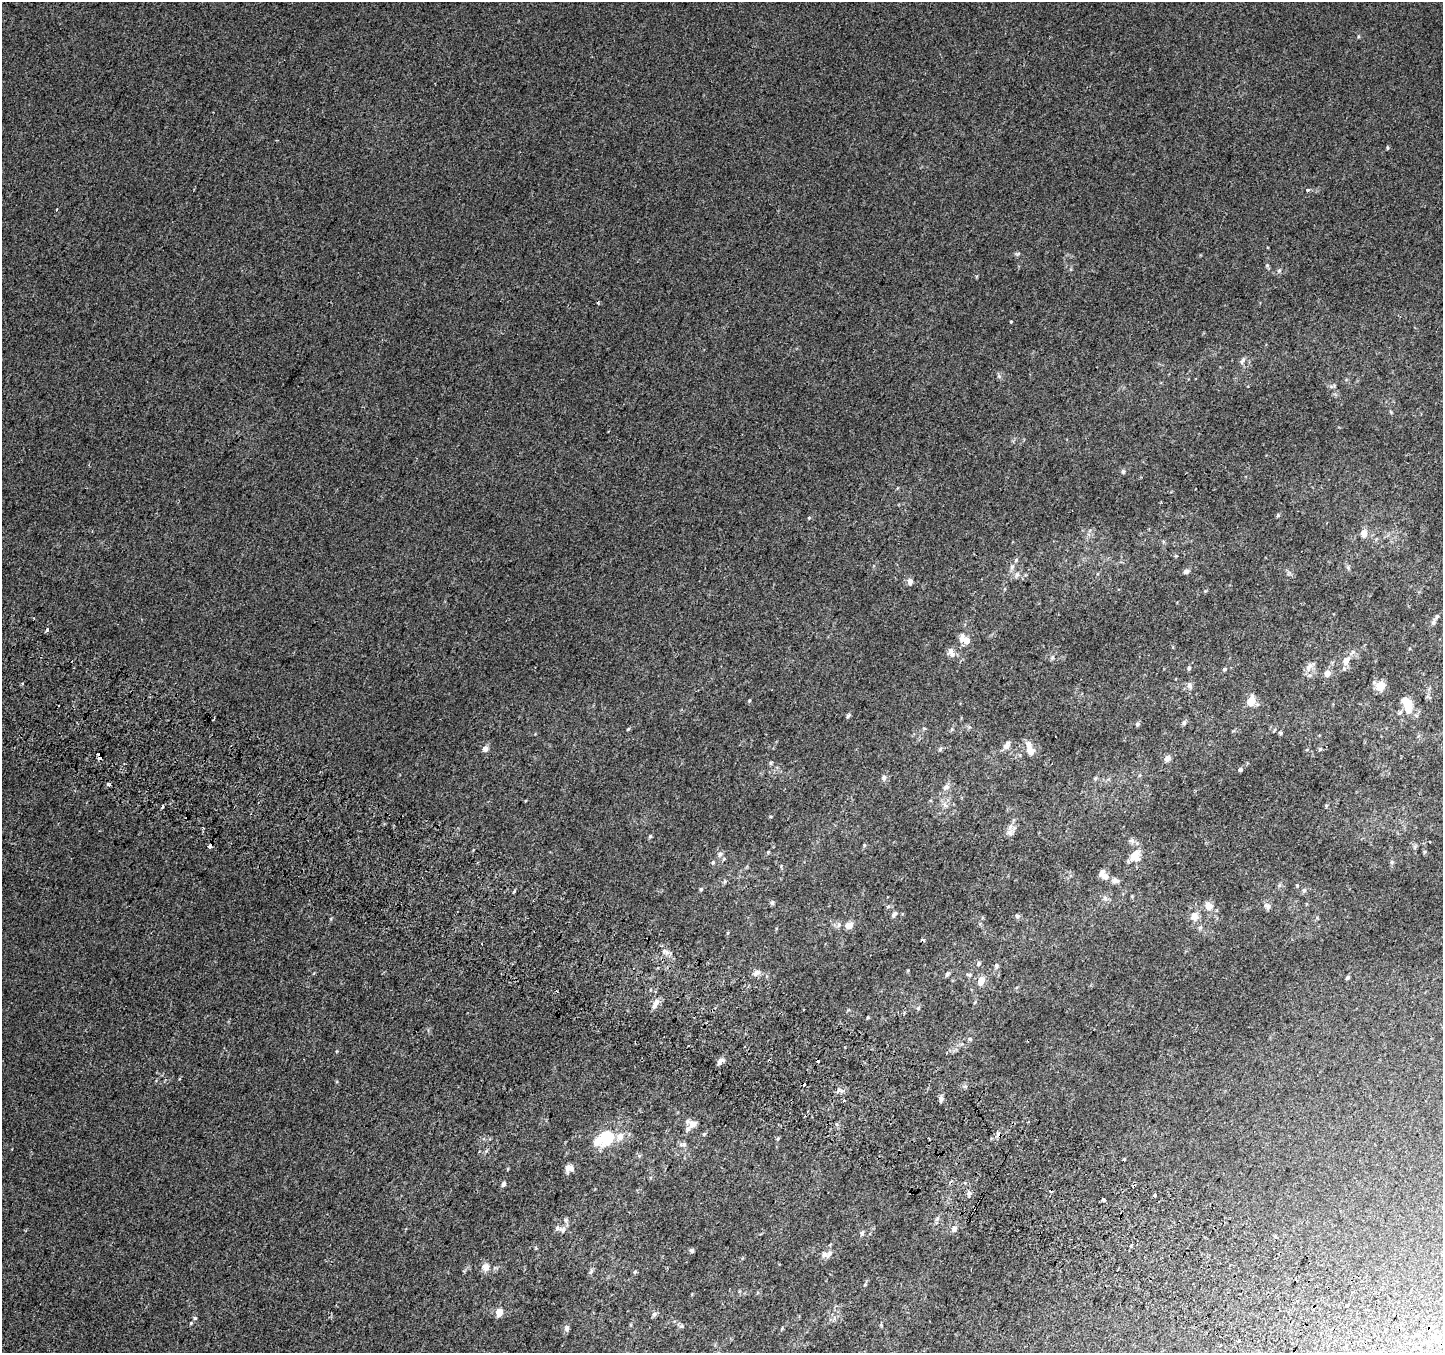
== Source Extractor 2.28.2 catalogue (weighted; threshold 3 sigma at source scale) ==
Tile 6 of 4 x 4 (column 2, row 2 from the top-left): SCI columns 1471-2911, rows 3005-4355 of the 5815 x 5942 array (HDU 1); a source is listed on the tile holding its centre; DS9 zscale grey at full resolution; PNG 1445 x 1355 px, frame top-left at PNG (2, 2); no overlay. Shown black and unused: <1% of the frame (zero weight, under 2 of 3 exposures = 2% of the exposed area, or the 3 px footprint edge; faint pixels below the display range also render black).
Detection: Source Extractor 2.28.2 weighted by HDU 2 'WHT'; one run over the whole footprint, this tile lists its part. Background 0.00453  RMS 0.0055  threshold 0.0247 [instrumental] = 3 sigma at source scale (4.5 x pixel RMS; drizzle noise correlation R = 1.50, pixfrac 1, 0.0396/0.0396 arcsec/px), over >= 5 px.
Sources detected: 156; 15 cosmic-ray / hot-pixel residue — not listed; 11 inside a brighter listed object's ellipse — not listed separately; the other 130 listed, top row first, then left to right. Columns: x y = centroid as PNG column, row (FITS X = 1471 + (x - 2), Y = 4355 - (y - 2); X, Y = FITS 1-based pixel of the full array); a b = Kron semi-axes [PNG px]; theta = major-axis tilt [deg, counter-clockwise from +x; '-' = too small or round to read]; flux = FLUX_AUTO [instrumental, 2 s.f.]
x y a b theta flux
1388 148 5 4 - 0.69
1307 190 3 3 - 4.4
57 209 3 3 - 0.79
1267 265 5 5 - 0.77
1279 270 6 4 20 0.79
1011 322 3 3 - 0.42
1242 361 11 4 55 1.4
999 376 6 5 - 0.98
1123 471 6 5 - 0.95
1278 515 5 5 - 0.73
809 518 4 4 - 0.6
1364 534 8 8 - 3.7
1012 567 8 6 72 1.7
1186 571 8 6 26 1.7
1017 575 8 6 69 1.6
910 582 9 7 -88 1.9
1205 591 6 4 70 0.57
1433 622 10 5 76 1.5
47 630 3 3 - 2
966 640 14 7 -20 4.6
950 651 12 8 67 2.6
1052 657 7 5 69 1
1346 661 13 9 63 4.7
1189 668 6 4 80 0.95
1309 668 14 8 56 3.4
1225 669 6 5 - 0.9
1327 673 6 6 - 3.7
22 683 3 2 - 0.84
1189 685 10 7 -71 2
1380 686 9 8 - 9.6
749 701 6 3 59 0.59
1251 701 11 8 74 7.1
1407 705 18 9 -71 12
1400 712 8 5 44 1.3
848 716 7 5 51 0.94
1184 723 7 6 - 1.3
1137 724 6 5 - 1.1
924 728 6 3 -18 0.54
628 729 5 3 - 0.6
1280 733 5 4 - 0.78
1028 744 9 7 -88 2.2
1006 745 12 6 59 2.6
485 749 7 7 - 2.2
940 749 6 5 - 0.89
1320 749 6 4 44 0.64
1032 752 10 7 35 2.7
1167 758 8 7 - 2.4
771 763 6 5 - 0.79
1240 769 5 4 - 1.2
884 778 7 6 - 1.6
1095 778 6 5 - 0.84
108 785 3 3 - 3
946 787 9 7 40 2.4
945 805 10 5 -30 1.8
1326 806 6 3 73 0.58
1009 832 10 7 62 2.6
650 836 5 4 - 0.73
1132 840 9 4 0 1.3
864 845 6 4 89 0.65
210 846 5 3 - 6.5
1424 852 6 3 71 0.61
720 854 8 6 34 1.6
1135 854 15 8 30 4.6
713 862 5 5 - 0.68
1392 862 5 5 - 0.91
1105 876 13 7 -23 3.7
725 881 5 5 - 0.8
1297 885 5 3 - 0.48
701 889 5 4 - 0.7
1304 890 6 6 - 1.2
1105 898 6 6 - 1.5
772 903 7 5 -90 0.91
1209 906 13 10 -48 4.5
1267 906 10 8 -37 2.1
894 914 9 5 57 1.3
1017 916 6 6 - 1.1
1195 916 10 9 - 4.6
849 925 10 8 16 4.1
922 940 4 3 - 0.98
665 952 12 5 -42 2.5
979 963 7 5 48 1.3
996 966 7 6 - 1.3
756 972 10 8 35 2.5
947 974 7 5 56 1
969 975 7 5 -18 1.1
1347 978 5 4 - 0.91
981 981 8 6 76 5.4
655 1003 14 6 61 3.5
918 1008 7 4 62 0.98
868 1017 5 3 - 0.53
970 1039 6 5 - 0.81
720 1061 10 6 36 2.3
965 1086 6 4 -18 0.87
838 1090 9 5 53 1.7
941 1099 6 6 - 1.8
844 1100 3 3 - 1.4
693 1124 11 9 7 3.7
704 1134 6 4 45 0.69
620 1137 10 8 52 4.5
607 1138 11 9 8 27
778 1139 6 4 69 0.7
683 1144 10 6 5 1.6
1124 1160 3 3 - 4.5
569 1168 10 8 -4 3.4
503 1184 7 5 72 1.2
969 1193 6 5 - 1.3
1155 1195 4 3 - 4
1104 1200 5 3 - 8.5
937 1219 8 5 62 1.3
565 1220 7 4 -89 1
558 1228 12 7 -10 2.4
954 1229 11 7 62 2
862 1233 7 5 86 1.4
1130 1246 3 3 - 4
536 1248 6 3 73 0.52
692 1250 5 5 - 1.1
824 1255 9 8 - 2.4
486 1267 11 9 -89 3.7
591 1271 10 5 60 1.2
635 1272 5 4 - 0.76
1296 1279 3 2 - 0.55
865 1284 4 4 - 0.54
1347 1305 3 3 - 4.2
499 1313 10 7 83 4.5
654 1314 7 6 - 1.4
195 1318 5 4 - 0.83
191 1323 5 4 - 0.61
682 1326 7 5 0 1.1
567 1328 7 6 - 1.9
1239 1341 3 3 - 1.9
Overlapping masked pixels (flux is a lower limit): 1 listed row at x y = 210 846
Unlisted compact peaks at least as high as the median listed source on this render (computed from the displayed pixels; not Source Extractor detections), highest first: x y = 1358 36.